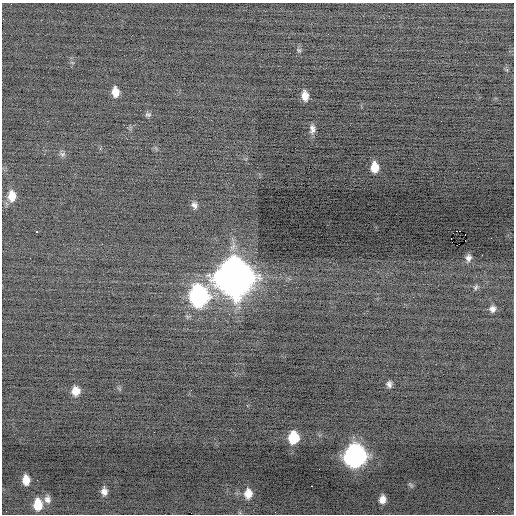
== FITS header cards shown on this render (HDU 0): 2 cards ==
NAXIS1  =                  512 / Axis length
NAXIS2  =                  512 / Axis length

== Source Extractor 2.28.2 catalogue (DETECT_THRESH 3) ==
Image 512 x 512 px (HDU 0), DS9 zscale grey, 1 PNG px = 1 image px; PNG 516 x 516 px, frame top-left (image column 1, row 512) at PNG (2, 3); no overlay
Background -0.215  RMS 0.69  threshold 2.08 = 3 sigma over >= 5 px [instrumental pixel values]
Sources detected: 35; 1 with non-positive FLUX_AUTO (blend fragments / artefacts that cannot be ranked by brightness) is not listed; the other 34 listed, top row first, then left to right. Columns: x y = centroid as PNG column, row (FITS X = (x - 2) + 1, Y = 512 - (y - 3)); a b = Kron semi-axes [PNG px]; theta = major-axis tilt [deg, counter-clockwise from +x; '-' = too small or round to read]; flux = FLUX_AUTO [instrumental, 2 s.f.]
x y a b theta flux
299 50 6 5 - 76
115 92 10 7 -85 520
305 96 9 5 -82 400
148 114 8 6 -8 110
312 129 11 6 88 230
62 154 8 7 - 130
375 167 10 7 -87 630
12 196 12 9 90 600
194 205 9 7 -60 180
460 231 2 2 - 4700
36 232 3 3 - 680
465 235 3 2 - 210
451 239 2 2 - 1100
465 240 2 2 - 42
482 255 2 2 - 63
468 258 8 6 81 230
235 278 16 14 -83 120000
476 287 8 6 64 110
199 296 13 10 -86 14000
413 297 2 2 - 36
492 309 8 8 - 230
389 384 7 6 - 170
76 391 9 9 - 450
293 438 10 8 86 1600
355 456 12 11 - 21000
26 480 9 6 -85 500
411 485 9 5 -55 92
311 486 3 2 - 340
104 491 10 7 -89 300
248 494 13 10 88 550
47 499 11 8 -86 270
382 499 9 7 82 370
38 504 12 9 -88 1000
275 512 3 2 - 39
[1 non-positive-flux detection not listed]